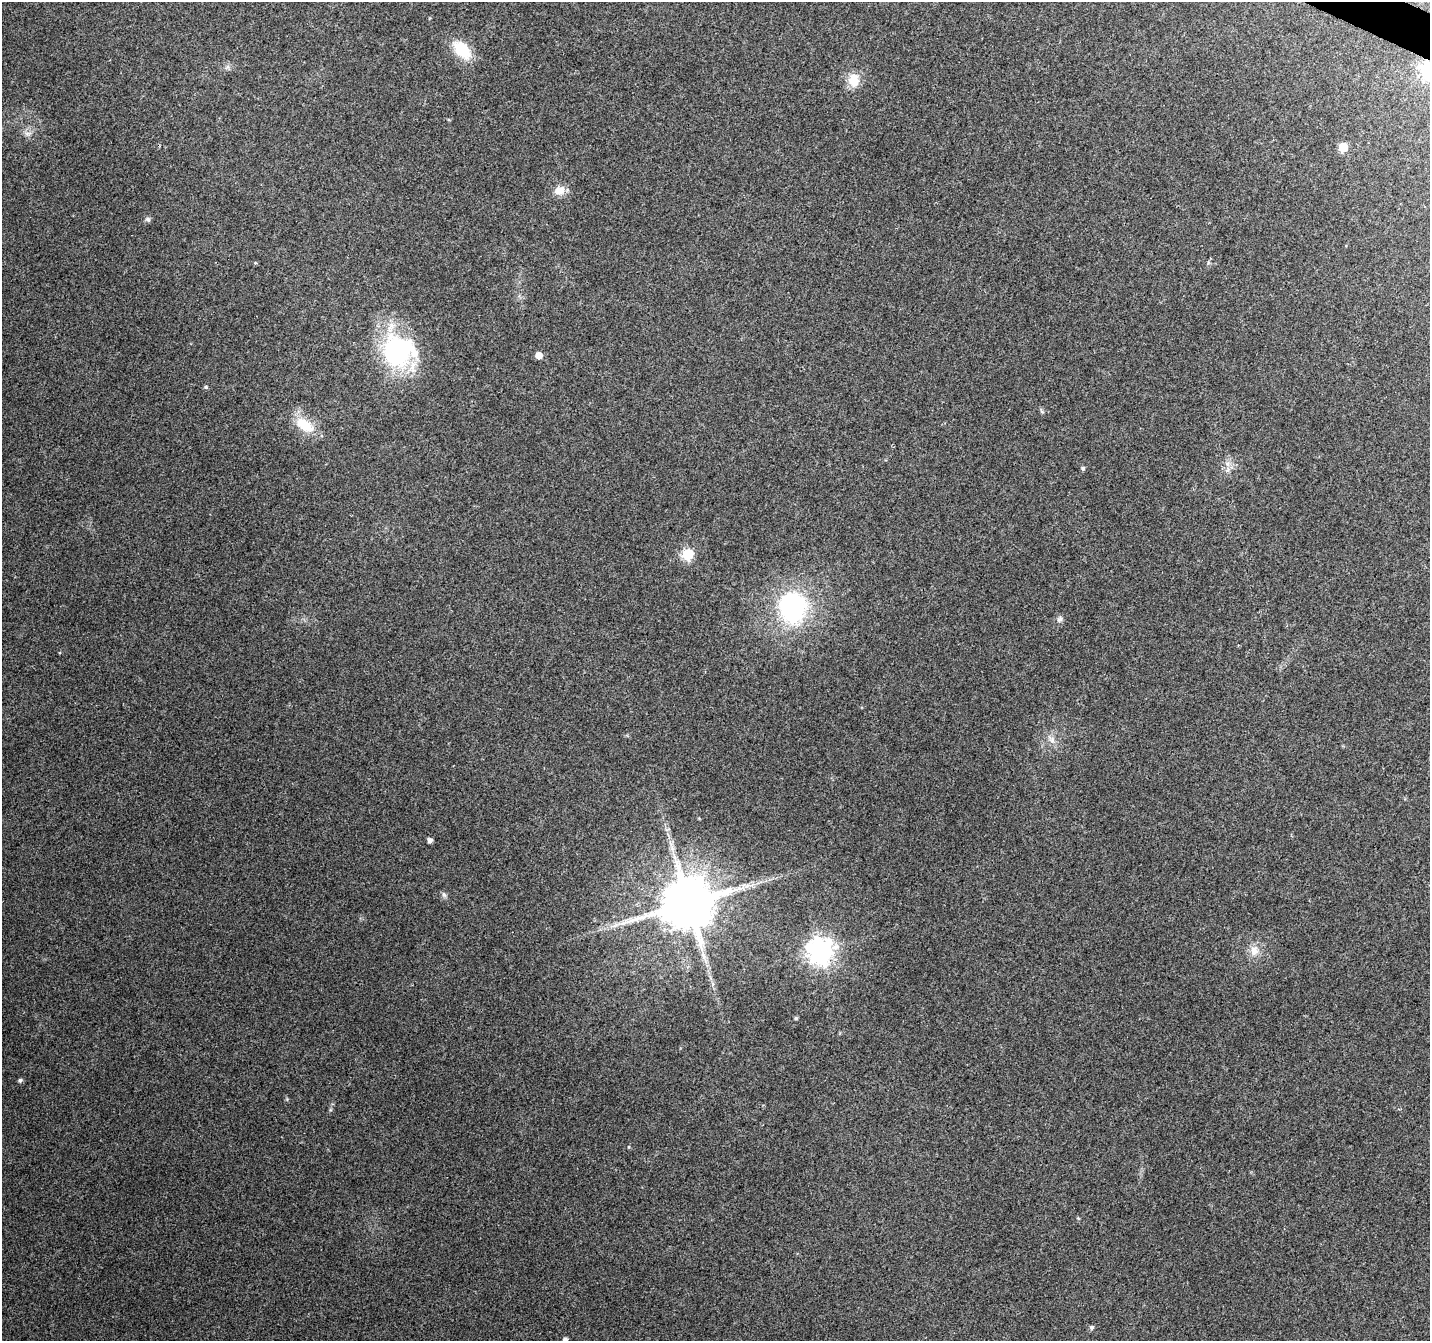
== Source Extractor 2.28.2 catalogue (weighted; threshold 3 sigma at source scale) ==
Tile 10 of 4 x 4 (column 2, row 3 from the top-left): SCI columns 1437-2864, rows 1611-2949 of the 5729 x 5834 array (HDU 1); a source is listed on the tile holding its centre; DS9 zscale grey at full resolution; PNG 1432 x 1343 px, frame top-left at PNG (2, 2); no overlay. Shown black and unused: <1% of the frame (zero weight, under 3 of 4 exposures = <1% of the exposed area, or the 3 px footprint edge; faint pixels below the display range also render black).
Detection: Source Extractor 2.28.2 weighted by HDU 2 'WHT'; one run over the whole footprint, this tile lists its part. Background 0.104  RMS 0.0058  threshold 0.026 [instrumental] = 3 sigma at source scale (4.5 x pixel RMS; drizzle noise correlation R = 1.50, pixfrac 1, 0.0396/0.0396 arcsec/px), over >= 5 px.
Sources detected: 26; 1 inside a brighter listed object's ellipse — not listed separately; the other 25 listed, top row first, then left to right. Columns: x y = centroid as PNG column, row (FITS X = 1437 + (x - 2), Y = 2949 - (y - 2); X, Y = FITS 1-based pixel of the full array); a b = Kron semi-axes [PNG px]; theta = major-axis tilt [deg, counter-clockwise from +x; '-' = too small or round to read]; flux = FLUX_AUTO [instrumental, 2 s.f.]
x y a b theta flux
462 50 20 12 -46 20
854 80 18 15 -86 8.4
1343 147 6 5 - 19
560 190 13 10 15 5.9
148 219 7 6 - 1.3
398 351 42 39 67 67
539 355 5 5 - 5.9
206 387 5 5 - 0.75
304 425 25 12 -34 15
1227 464 7 6 - 2.1
1083 468 5 5 - 1.1
688 554 6 6 - 50
792 607 28 24 -86 80
1060 619 8 6 48 1.6
1052 739 7 5 -47 1.8
430 840 4 4 - 2.3
672 848 7 5 -48 1.6
444 895 9 5 -63 1.3
688 903 15 13 36 3800
821 951 9 8 - 520
1254 951 13 11 -78 5.5
796 1018 5 4 - 0.67
20 1080 5 5 - 1.3
1092 1327 5 5 - 1.3
565 1339 5 5 - 1.7
Isophote crosses this tile's border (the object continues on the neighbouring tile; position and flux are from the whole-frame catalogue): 1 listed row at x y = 565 1339
Unlisted compact peaks at least as high as the median listed source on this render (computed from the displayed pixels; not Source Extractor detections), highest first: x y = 629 1147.